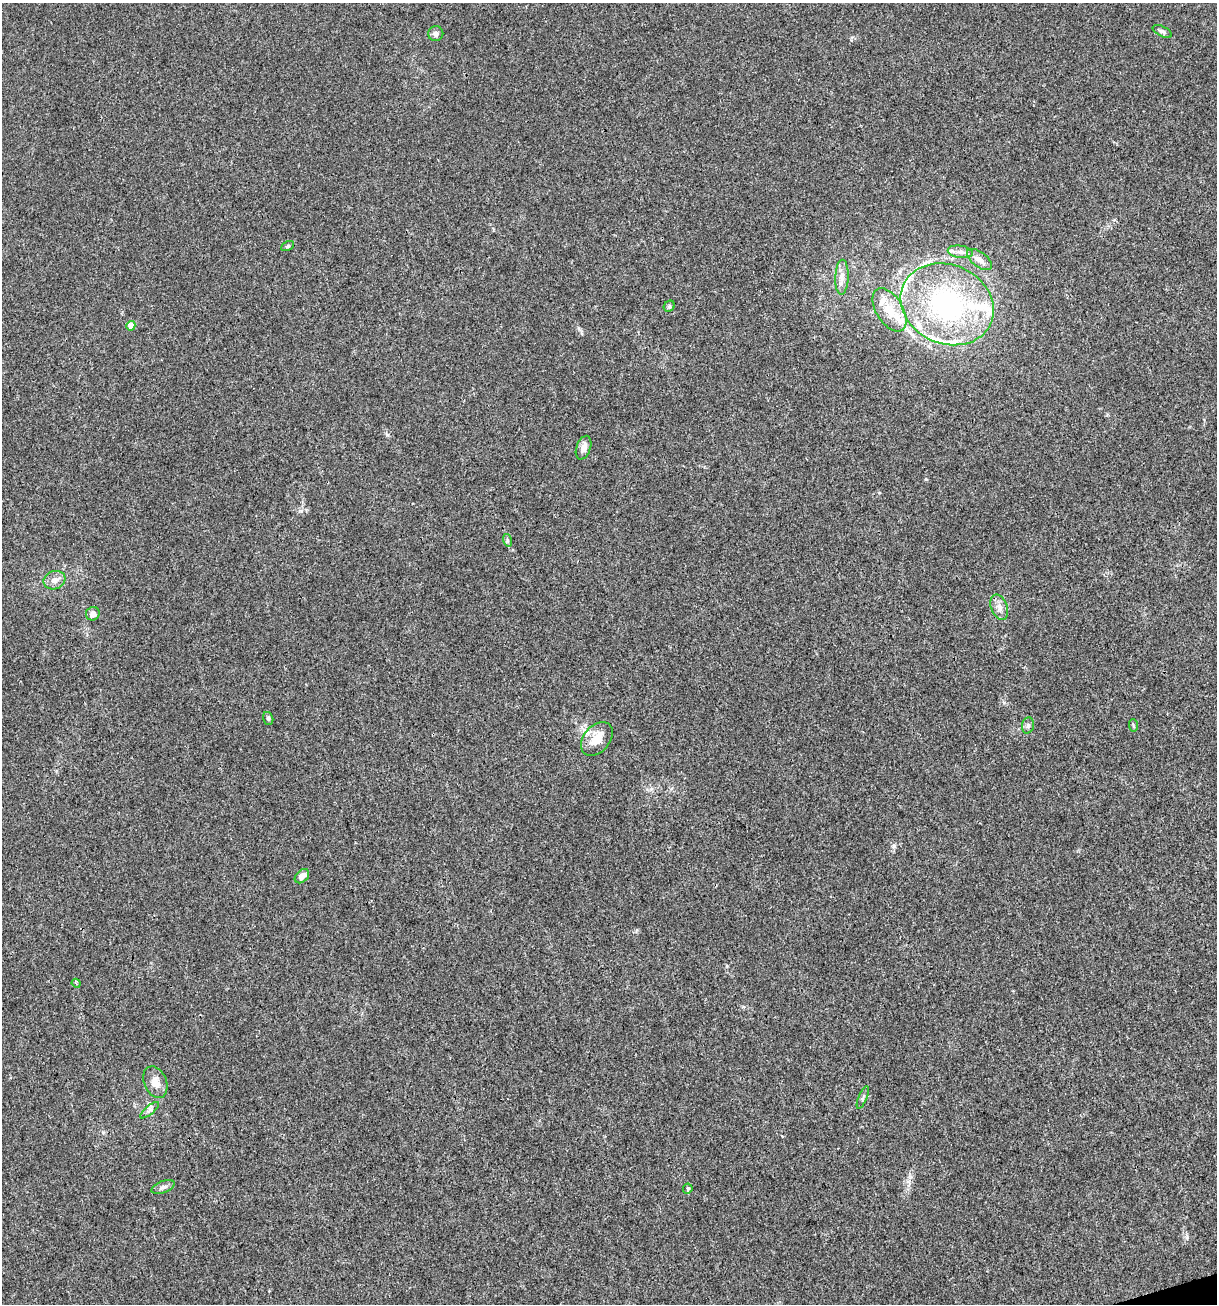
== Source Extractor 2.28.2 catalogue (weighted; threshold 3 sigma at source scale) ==
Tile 6 of 4 x 4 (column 2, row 2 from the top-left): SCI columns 1317-2531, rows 2603-3904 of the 5012 x 5207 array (HDU 1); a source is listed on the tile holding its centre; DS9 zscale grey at full resolution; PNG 1219 x 1306 px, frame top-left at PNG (2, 3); each listed source drawn as its Kron ellipse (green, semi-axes under 4 px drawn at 4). Shown black and unused: <1% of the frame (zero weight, under 3 of 4 exposures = <1% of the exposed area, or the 3 px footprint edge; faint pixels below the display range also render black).
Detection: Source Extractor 2.28.2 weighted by HDU 2 'WHT'; one run over the whole footprint, this tile lists its part. Background 0.00318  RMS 0.0027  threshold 0.0121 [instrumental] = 3 sigma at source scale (4.5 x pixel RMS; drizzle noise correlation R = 1.50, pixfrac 1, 0.0396/0.0396 arcsec/px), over >= 5 px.
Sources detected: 35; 9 inside a brighter listed object's ellipse — not listed separately; the other 26 listed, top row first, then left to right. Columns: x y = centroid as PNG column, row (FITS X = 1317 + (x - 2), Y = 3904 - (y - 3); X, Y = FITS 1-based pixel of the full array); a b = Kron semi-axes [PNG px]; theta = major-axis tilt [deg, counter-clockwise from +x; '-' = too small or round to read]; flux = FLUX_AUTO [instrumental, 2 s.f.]
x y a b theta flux
1162 31 10 5 -27 0.76
436 34 7 7 - 1
288 246 7 4 28 0.46
960 252 13 6 -8 1.3
979 260 14 7 -37 1.9
842 277 17 6 88 1.9
947 304 48 39 -24 49
669 306 6 5 - 0.47
889 310 24 13 -59 6.4
131 326 5 4 - 4
583 448 12 7 71 1.8
507 540 6 4 -72 0.48
54 580 11 9 20 1.8
999 607 13 8 -69 1.7
93 614 7 6 - 1.5
268 718 6 5 - 0.51
1028 725 8 6 75 0.69
1133 725 6 3 -88 0.31
597 739 19 13 49 4.8
302 876 8 6 44 2
76 983 4 3 - 0.34
155 1082 16 11 -67 2.9
863 1097 12 3 67 0.52
150 1110 11 4 39 0.76
163 1187 12 6 22 0.97
688 1189 5 4 - 0.31
Unlisted compact peaks at least as high as the median listed source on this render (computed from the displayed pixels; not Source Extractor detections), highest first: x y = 894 846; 387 435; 1187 1237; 301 511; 926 479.